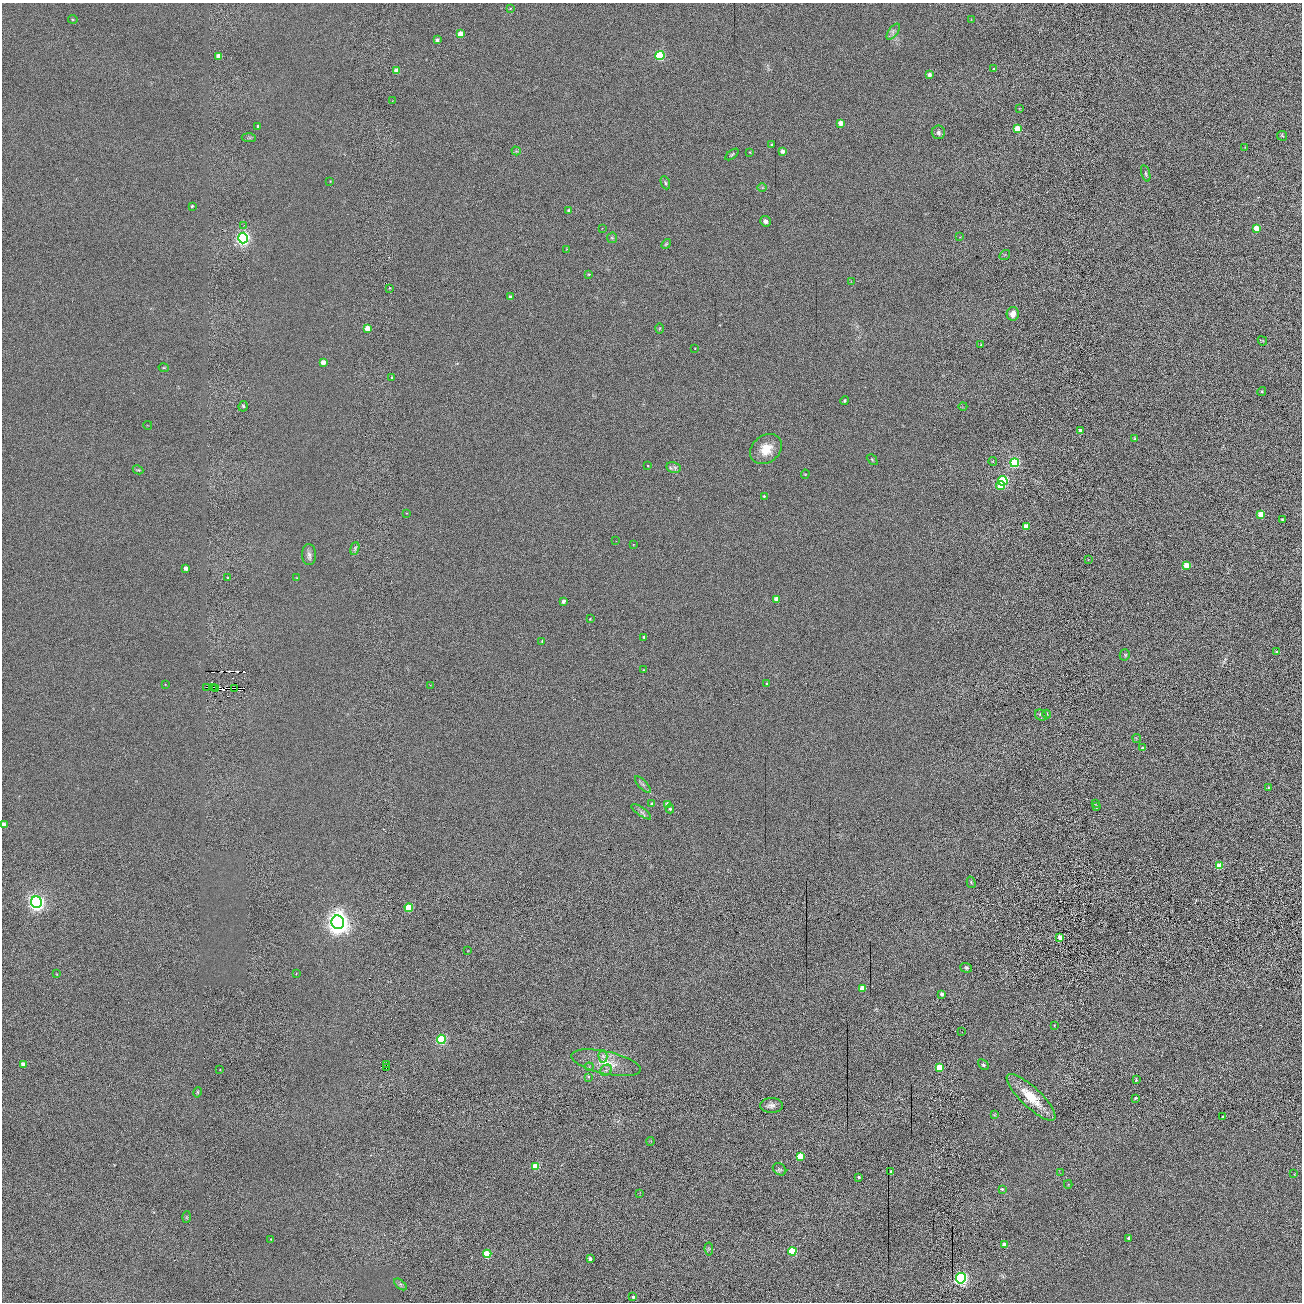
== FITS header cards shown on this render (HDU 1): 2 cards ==
NAXIS1  =                 2600 / length of original image axis
NAXIS2  =                 2600 / length of original image axis

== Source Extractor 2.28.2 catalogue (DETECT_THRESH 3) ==
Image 2600 x 2600 px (HDU 1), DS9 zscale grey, zoomed out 1/2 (1 PNG px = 2 x 2 image px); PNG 1304 x 1304 px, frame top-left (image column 1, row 2599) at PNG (2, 3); each listed source drawn as its Kron ellipse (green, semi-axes under 4 px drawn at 4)
Background 4.13e-13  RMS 8.4e-12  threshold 2.52e-11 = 3 sigma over >= 5 px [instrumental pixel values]
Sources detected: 199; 31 cannot appear on this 1/2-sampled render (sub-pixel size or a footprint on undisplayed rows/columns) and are neither listed nor drawn; the other 168 listed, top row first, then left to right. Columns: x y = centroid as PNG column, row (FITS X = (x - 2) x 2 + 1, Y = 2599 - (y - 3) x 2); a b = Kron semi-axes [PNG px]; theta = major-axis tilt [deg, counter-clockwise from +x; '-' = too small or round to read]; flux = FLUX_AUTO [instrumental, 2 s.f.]
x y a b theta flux
510 8 4 3 - 1.4e-09
73 19 5 3 - 1.7e-09
971 20 3 3 - 1.1e-09
893 32 9 4 53 5.7e-09
460 34 4 4 - 2.4e-08
437 40 3 3 - 4.6e-09
660 55 4 4 - 9.9e-08
219 56 4 4 - 2.2e-08
994 69 3 3 - 2.1e-09
397 71 4 3 - 2.0e-08
929 75 4 3 - 6.9e-09
392 101 3 2 - 6.3e-10
1020 108 3 3 - 1.1e-09
840 123 4 3 - 1.5e-08
258 126 3 3 - 3.2e-09
1017 129 4 4 - 3.8e-08
938 132 7 6 - 5.6e-09
1282 136 5 5 - 2.1e-09
249 138 7 4 -4 3.3e-09
772 145 3 3 - 2.6e-09
1245 147 3 2 - 9.7e-10
516 151 4 4 - 2.4e-09
782 151 4 3 - 8.5e-09
750 152 3 3 - 1.2e-09
732 154 8 3 37 2.7e-09
1146 173 9 4 -75 3.3e-09
330 181 3 3 - 9.0e-10
665 183 7 4 -68 3.3e-09
762 187 4 4 - 2.1e-09
192 206 3 3 - 2.4e-09
569 211 3 3 - 3.8e-09
765 221 5 5 - 6.6e-09
244 225 2 2 - 1.3e-09
602 228 3 2 - 7.3e-10
1256 228 3 3 - 2.3e-08
960 237 3 2 - 7.7e-10
243 238 5 5 - 3.5e-07
612 238 5 5 - 3.0e-09
666 244 5 3 - 1.8e-09
566 249 4 3 - 1.2e-09
1005 255 6 4 37 2.5e-09
588 274 3 3 - 1.9e-09
851 282 4 3 - 1.6e-09
389 288 3 3 - 1.0e-09
510 297 3 3 - 4.5e-09
1013 314 7 6 - 1.1e-08
368 328 4 4 - 1.9e-08
660 329 5 4 - 2.3e-09
1262 341 5 3 - 1.5e-09
981 345 3 3 - 1.5e-09
695 349 3 3 - 1.1e-09
323 362 4 4 - 1.1e-08
164 368 5 3 - 2.0e-09
391 377 3 3 - 1.5e-09
1262 391 4 4 - 2.1e-09
845 401 4 3 - 2.4e-09
243 406 5 4 - 2.6e-09
963 406 4 3 - 1.6e-09
148 425 4 2 - 1.1e-09
1080 431 3 3 - 1.5e-08
1135 439 3 3 - 3.8e-09
766 449 17 13 40 3.5e-08
872 460 6 3 -47 2.0e-09
993 461 5 2 - 1.1e-09
1015 463 4 4 - 1.3e-07
648 466 3 3 - 1.6e-09
674 467 7 5 -11 5.7e-09
138 470 5 3 - 1.8e-09
805 474 4 3 - 1.5e-09
1003 481 5 4 - 1.8e-07
1000 485 4 4 - 2.6e-08
764 496 3 3 - 2.3e-09
407 513 3 2 - 6.9e-10
1261 514 4 3 - 2.8e-08
1282 520 3 3 - 2.9e-09
1026 527 4 3 - 2.5e-08
616 541 3 2 - 6.9e-10
633 544 4 3 - 1.2e-09
355 549 7 3 72 3.1e-09
309 555 10 7 -87 8.1e-09
1088 560 3 2 - 6.1e-10
1186 565 4 4 - 2.7e-08
186 568 4 3 - 7.1e-09
228 578 3 3 - 1.2e-09
296 578 3 2 - 7.3e-10
777 599 3 3 - 1.7e-08
563 601 3 3 - 6.0e-09
590 619 3 3 - 1.3e-09
644 637 3 3 - 3.1e-09
542 641 3 3 - 1.8e-09
1277 652 3 3 - 5.0e-09
1125 655 6 5 - 3.3e-09
643 670 4 3 - 1.4e-09
165 684 3 3 - 9.3e-10
767 684 3 3 - 2.2e-09
430 685 3 2 - 6.4e-10
207 687 2 1 - 4.3e-10
213 687 2 1 - 2.8e-10
234 688 2 1 - 3.6e-10
215 689 3 1 - 7.6e-10
1047 714 4 3 - 1.7e-09
1041 715 6 5 - 3.5e-09
1137 739 4 3 - 1.7e-09
1142 748 4 3 - 4.1e-09
643 784 10 4 -46 5.7e-09
1268 788 3 3 - 1.4e-09
652 804 4 3 - 4.6e-09
1095 804 3 3 - 1.2e-09
667 805 4 4 - 1.3e-08
1096 807 4 3 - 2.0e-09
670 809 4 3 - 3.2e-09
641 812 11 4 -35 6.3e-09
3 825 4 3 - 9.4e-09
1220 866 4 4 - 4.0e-08
971 882 6 4 -74 2.5e-09
36 902 6 5 - 6.2e-07
409 908 4 4 - 6.8e-08
338 922 7 6 - 1.5e-06
1060 937 4 3 - 1.2e-08
468 951 3 2 - 7.7e-10
966 968 6 4 -17 3.6e-09
57 974 4 3 - 1.3e-09
296 974 4 3 - 1.2e-09
863 988 4 3 - 2.9e-08
942 994 4 3 - 4.6e-09
1054 1026 3 3 - 8.8e-10
962 1032 3 2 - 8.4e-10
441 1039 4 4 - 1.3e-07
603 1056 6 4 -88 4.2e-09
606 1063 35 11 -12 4.5e-08
23 1064 4 3 - 7.8e-09
386 1064 2 1 - 2.3e-09
983 1065 6 4 -45 2.6e-09
589 1067 4 4 - 2.3e-09
939 1067 4 4 - 3.4e-08
386 1068 2 2 - 1.5e-08
220 1070 3 3 - 9.2e-10
606 1070 6 5 - 5.7e-09
588 1077 4 2 - 1.3e-09
1136 1080 4 3 - 1.7e-09
197 1092 5 3 - 2.2e-09
1031 1097 32 10 -43 5.4e-08
1135 1098 4 4 - 3.0e-09
771 1105 11 7 0 9.4e-09
994 1114 4 2 - 1.7e-09
1223 1117 3 3 - 2.2e-09
651 1141 4 3 - 1.2e-09
800 1156 4 4 - 3.9e-08
535 1166 4 4 - 4.2e-08
780 1169 7 5 -35 3.8e-09
891 1172 3 2 - 3.0e-09
1060 1173 3 2 - 9.5e-10
1294 1174 3 2 - 6.4e-10
859 1177 3 3 - 2.6e-09
1068 1184 4 2 - 1.4e-09
1002 1189 3 3 - 2.5e-09
639 1193 3 3 - 1.3e-09
186 1217 6 3 87 2.2e-09
1129 1238 3 3 - 6.5e-09
271 1239 3 3 - 1.0e-09
1004 1245 4 4 - 1.6e-08
709 1249 6 3 -83 2.3e-09
792 1251 4 4 - 7.8e-08
487 1254 4 4 - 5.7e-08
590 1259 3 3 - 5.5e-09
961 1278 5 5 - 3.8e-07
400 1284 7 4 -41 3.7e-09
633 1297 3 3 - 4.0e-09
At the frame edge (FLAGS 8, measured only in part): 1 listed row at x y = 3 825
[31 sub-pixel or undisplayed-footprint detections neither listed nor drawn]